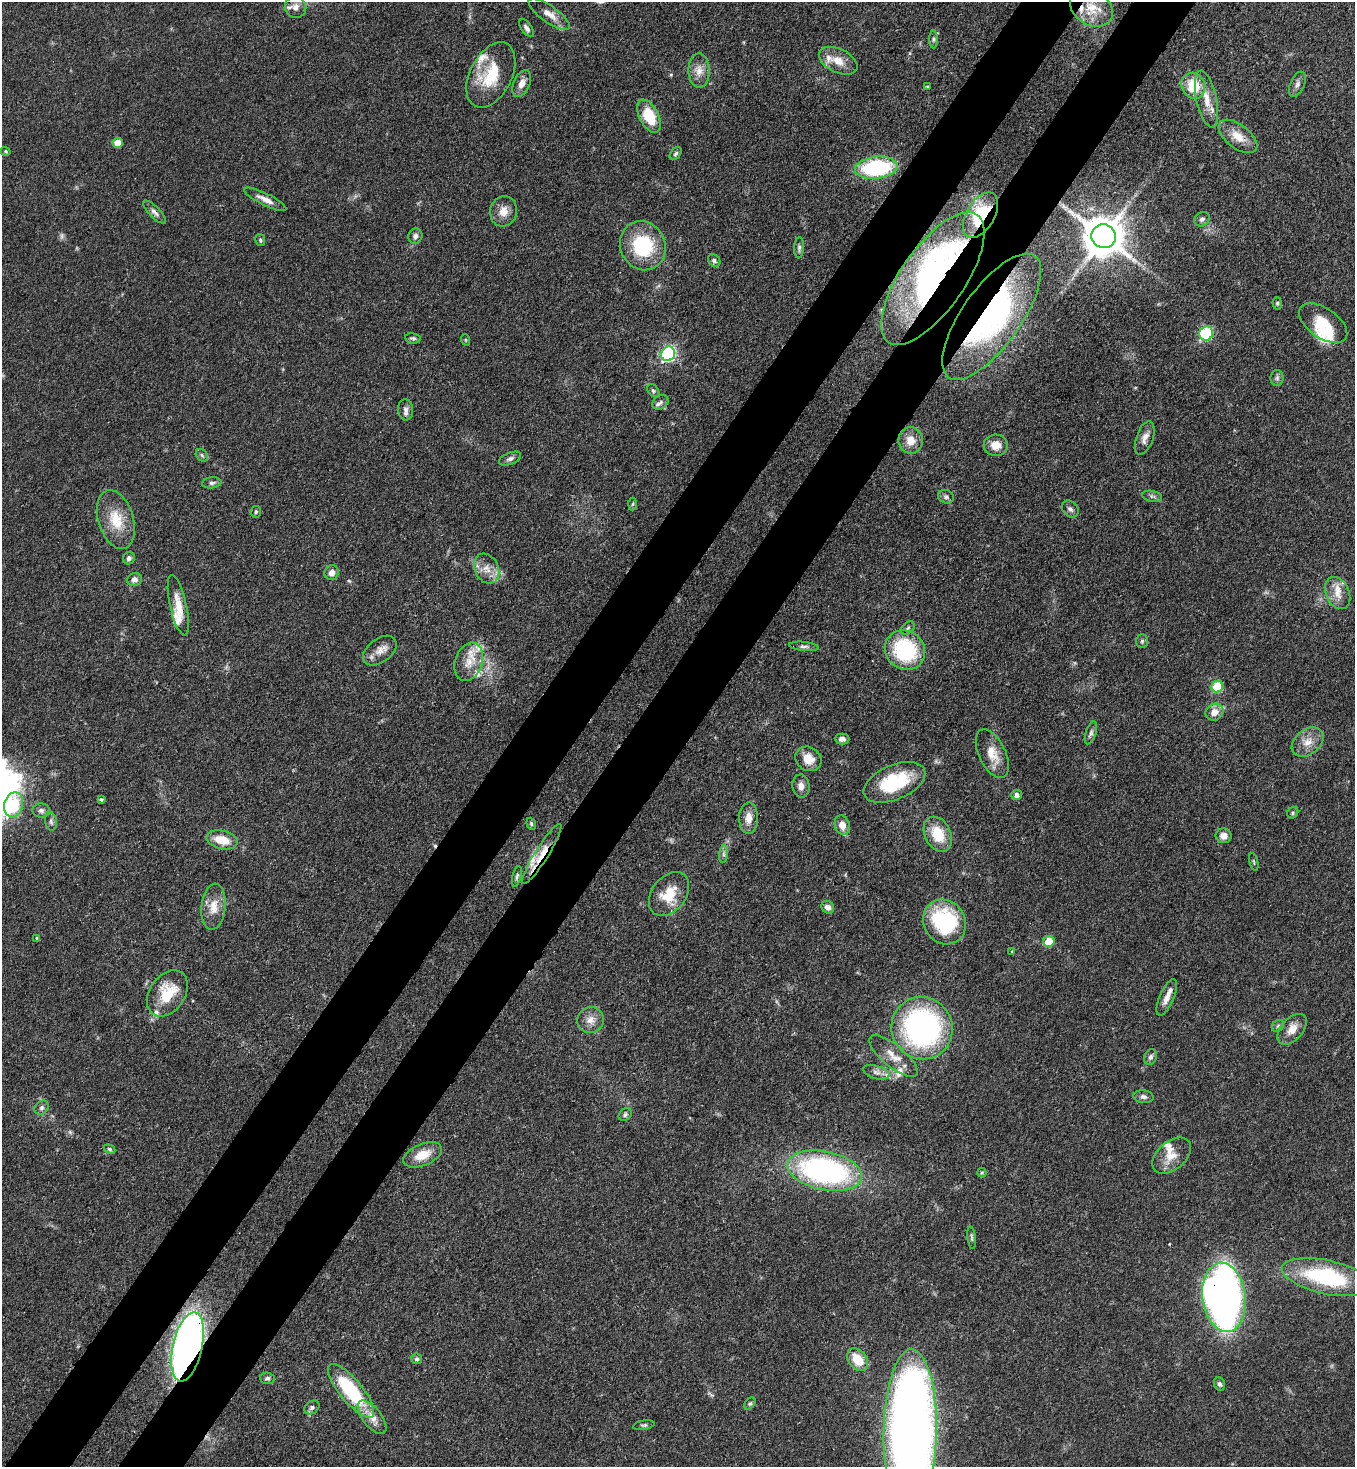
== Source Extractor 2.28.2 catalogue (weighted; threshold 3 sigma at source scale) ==
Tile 7 of 4 x 4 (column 3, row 2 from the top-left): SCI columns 2934-4286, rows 2997-4461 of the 6015 x 5992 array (HDU 1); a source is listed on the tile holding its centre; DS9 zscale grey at full resolution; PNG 1357 x 1469 px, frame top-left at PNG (2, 2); each listed source drawn as its Kron ellipse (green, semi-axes under 4 px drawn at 4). Shown black and unused: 9% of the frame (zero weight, under 3 of 4 exposures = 7% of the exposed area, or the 3 px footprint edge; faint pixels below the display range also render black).
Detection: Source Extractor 2.28.2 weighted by HDU 2 'WHT'; one run over the whole footprint, this tile lists its part. Background 0.0644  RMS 0.0036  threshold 0.0163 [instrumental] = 3 sigma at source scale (4.5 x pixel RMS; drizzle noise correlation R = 1.50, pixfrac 1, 0.05/0.05 arcsec/px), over >= 5 px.
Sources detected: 150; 2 too faint to see at this stretch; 1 inside a brighter object's white glare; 1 cosmic-ray / hot-pixel residue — neither listed nor drawn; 17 inside a brighter listed object's ellipse — not listed separately; the other 129 listed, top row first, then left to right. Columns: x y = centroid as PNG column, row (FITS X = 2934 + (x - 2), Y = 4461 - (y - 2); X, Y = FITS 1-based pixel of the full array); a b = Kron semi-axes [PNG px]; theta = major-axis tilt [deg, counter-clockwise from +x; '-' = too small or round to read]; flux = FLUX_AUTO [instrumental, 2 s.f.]
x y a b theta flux
296 7 11 10 - 3.1
1091 8 23 17 -33 9.5
549 14 24 8 -35 4
527 28 10 5 -55 1.3
933 39 9 4 90 0.79
838 61 20 12 -26 5.6
699 70 17 10 -89 3.9
491 75 35 21 63 16
522 83 14 8 67 2.8
1297 84 13 7 66 1.6
1193 86 13 11 -63 11
927 87 4 4 - 0.49
1207 99 29 10 -78 6.3
649 116 18 9 -63 13
1238 136 22 11 -38 5.9
118 143 5 5 - 4.3
6 151 5 4 - 0.52
676 154 7 5 50 0.7
876 168 21 11 6 37
265 199 23 6 -26 3
504 211 15 13 75 4
154 212 15 5 -45 1.6
980 215 25 14 59 18
1202 219 8 7 - 1.1
415 236 8 7 - 1.4
1104 236 12 12 - 1200
260 240 6 5 - 0.61
643 246 25 22 -64 24
799 248 11 5 87 0.98
714 261 7 5 -46 0.83
933 279 77 32 55 74
1277 303 6 4 87 0.59
992 317 74 29 55 76
1323 323 27 15 -34 9.2
1206 333 7 6 - 40
413 338 8 5 -8 0.73
466 340 6 3 -71 0.34
668 354 7 7 - 80
1277 378 8 6 89 0.92
653 391 7 5 -50 0.64
660 402 9 6 34 1.1
406 410 11 7 -84 1.6
1145 438 17 8 70 2.7
911 440 13 12 - 5.2
996 445 12 10 -6 4.3
202 455 7 5 -47 0.73
510 459 12 6 21 1.3
212 483 9 5 7 1
1152 496 10 5 -10 0.98
946 497 8 6 -25 1
633 504 6 4 87 0.55
1070 509 9 7 -46 1.3
256 512 6 5 - 0.67
116 520 30 17 -73 11
129 558 6 6 - 1.1
486 569 16 11 -61 4.3
332 573 7 7 - 2.4
134 579 7 6 - 1.6
1338 593 17 11 -65 4.4
178 605 31 8 -77 5.8
908 628 8 5 41 0.84
1142 641 7 5 88 0.72
804 646 15 4 -6 1.2
905 650 21 19 -41 31
380 651 19 12 37 3.8
469 662 20 13 71 6.3
1217 687 6 5 - 20
1215 712 9 8 - 3.5
1091 733 12 5 72 1.1
842 739 7 5 -1 1.5
1308 742 18 12 38 4.7
992 754 26 13 -65 6.9
808 759 14 11 -35 4.9
894 782 33 17 23 23
801 786 11 8 -83 2.4
1017 795 5 5 - 1.6
101 799 3 3 - 1.2
14 805 13 9 77 11
41 810 9 7 -3 1.2
1293 813 6 5 - 0.59
749 818 16 9 88 4.1
51 821 9 6 -80 1.1
531 824 6 4 -70 0.54
842 825 10 7 -73 3.5
938 834 18 13 -63 10
1224 836 8 7 - 2.6
222 840 16 9 -13 7
542 854 35 7 58 5.9
724 854 9 4 82 0.97
1254 862 9 2 -75 0.36
517 876 10 4 76 0.83
669 894 24 17 52 10
213 907 23 12 84 5.8
828 907 7 6 - 2
945 922 23 20 -56 34
37 938 4 3 - 1.5
1049 942 5 5 - 11
1012 952 3 3 - 0.65
167 993 25 17 55 13
1167 997 19 7 67 3.2
591 1020 13 12 - 3.6
1278 1026 7 5 44 0.75
922 1028 31 30 - 97
1292 1029 18 11 48 4.2
893 1056 30 11 -39 5.4
1151 1057 8 6 67 1.1
876 1072 14 6 -16 1.8
1143 1097 10 6 -5 1.2
42 1108 8 6 48 1.1
625 1115 7 5 41 0.79
110 1149 6 4 -27 0.63
423 1155 20 11 22 6.8
1172 1156 22 14 40 5.7
825 1171 38 19 -12 96
982 1173 5 4 - 0.44
972 1238 11 3 -83 0.78
1327 1277 45 17 -12 40
1224 1297 35 21 -83 230
188 1347 35 14 77 240
417 1359 5 5 - 0.73
858 1360 13 9 -52 8.5
267 1378 7 6 - 0.92
1220 1384 7 5 -66 0.99
351 1391 33 11 -50 32
750 1404 7 4 48 0.61
312 1407 8 6 34 1.1
372 1417 20 9 -52 4.3
644 1425 11 4 10 0.8
910 1432 83 26 89 480
Overlapping masked pixels (flux is a lower limit): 6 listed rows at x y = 980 215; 933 279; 992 317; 542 854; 1224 1297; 188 1347
Isophote crosses this tile's border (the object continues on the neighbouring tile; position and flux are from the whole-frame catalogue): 1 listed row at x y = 910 1432